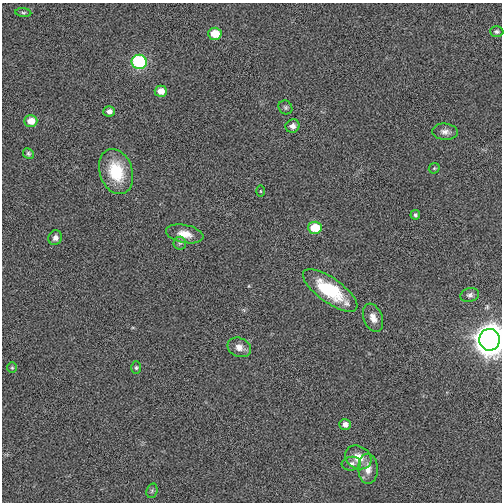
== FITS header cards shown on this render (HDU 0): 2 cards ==
NAXIS1  =                  500
NAXIS2  =                  500

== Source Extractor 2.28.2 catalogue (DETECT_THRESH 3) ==
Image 500 x 500 px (HDU 0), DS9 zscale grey, 1 PNG px = 1 image px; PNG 504 x 504 px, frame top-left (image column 1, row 500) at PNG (2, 3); each listed source drawn as its Kron ellipse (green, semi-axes under 4 px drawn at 4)
Background 0.00873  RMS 0.18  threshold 0.551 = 3 sigma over >= 5 px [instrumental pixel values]
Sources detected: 31; all 31 listed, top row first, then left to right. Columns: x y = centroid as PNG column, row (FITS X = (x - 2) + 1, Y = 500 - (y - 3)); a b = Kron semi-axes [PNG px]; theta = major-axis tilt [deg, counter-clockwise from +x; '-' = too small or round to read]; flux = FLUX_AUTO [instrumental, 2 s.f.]
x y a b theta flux
23 12 8 3 -4 18
497 32 6 5 - 28
215 34 6 6 - 280
139 62 7 7 - 1200
161 91 6 5 - 120
285 107 7 6 - 28
109 111 6 5 - 58
31 121 6 6 - 160
293 126 7 6 - 52
445 132 13 8 -5 68
28 153 6 5 - 24
434 168 6 5 - 15
116 172 23 16 -71 500
260 191 5 3 - 11
415 215 5 4 - 25
315 228 7 6 - 350
185 234 19 9 -11 150
55 238 7 6 - 54
180 243 6 6 - 28
330 290 32 12 -35 720
470 295 9 7 16 42
373 318 15 9 -68 110
489 340 11 10 - 17000
239 347 12 9 -23 96
12 368 5 5 - 17
136 368 6 5 - 20
345 424 6 5 - 59
358 457 14 11 -30 170
351 464 10 7 7 53
368 469 15 10 -88 120
152 491 7 5 71 22
At the frame edge (FLAGS 8, measured only in part): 1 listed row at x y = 489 340